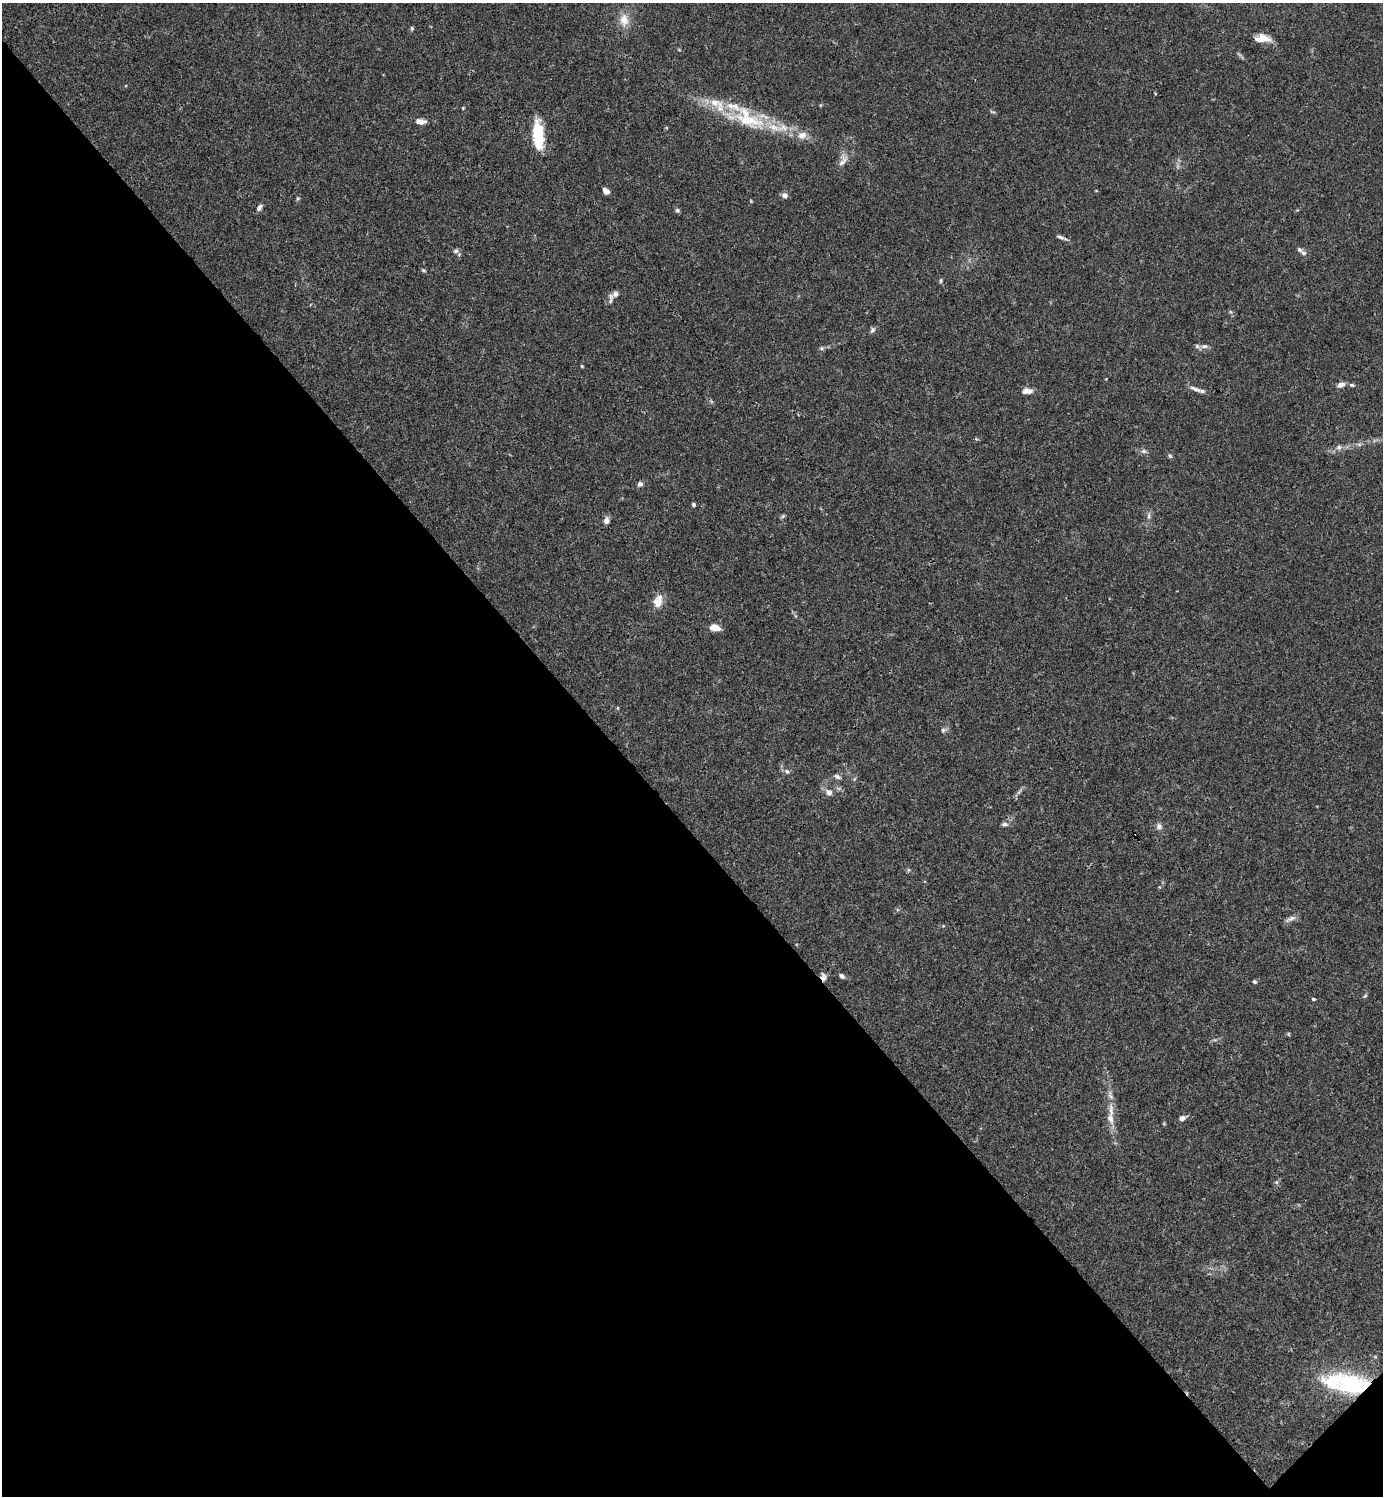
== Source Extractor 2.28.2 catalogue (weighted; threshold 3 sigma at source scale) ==
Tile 14 of 4 x 4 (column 2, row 4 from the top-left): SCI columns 1681-3061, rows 1-1494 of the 5981 x 5982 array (HDU 1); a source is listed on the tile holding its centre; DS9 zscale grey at full resolution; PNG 1385 x 1498 px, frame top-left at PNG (2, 3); no overlay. Shown black and unused: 45% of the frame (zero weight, under 3 of 4 exposures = <1% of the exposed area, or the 3 px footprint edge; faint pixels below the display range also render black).
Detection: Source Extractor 2.28.2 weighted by HDU 2 'WHT'; one run over the whole footprint, this tile lists its part. Background 0.0149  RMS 0.0021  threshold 0.00953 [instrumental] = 3 sigma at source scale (4.5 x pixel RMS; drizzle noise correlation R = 1.50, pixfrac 1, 0.05/0.05 arcsec/px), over >= 5 px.
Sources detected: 69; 1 inside a brighter object's white glare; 1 cosmic-ray / hot-pixel residue — not listed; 9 inside a brighter listed object's ellipse — not listed separately; the other 58 listed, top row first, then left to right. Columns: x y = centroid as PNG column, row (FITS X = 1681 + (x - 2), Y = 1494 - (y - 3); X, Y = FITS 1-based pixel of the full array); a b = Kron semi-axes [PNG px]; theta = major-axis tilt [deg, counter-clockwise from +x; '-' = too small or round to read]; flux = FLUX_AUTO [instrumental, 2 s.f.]
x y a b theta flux
624 20 19 12 -87 2.7
412 28 6 4 -71 0.3
1262 38 16 8 -3 2.8
1155 93 4 3 - 0.16
463 108 4 3 - 0.19
748 120 70 17 -14 15
420 121 12 6 -4 1.5
538 136 30 10 -86 9.4
843 160 19 10 66 1.7
606 191 8 6 -40 1.1
785 195 7 6 - 0.97
298 198 6 3 18 0.25
259 207 9 6 54 0.7
677 210 7 5 -14 0.38
1061 237 15 4 -20 0.68
456 251 7 6 - 0.63
1303 253 8 5 -4 0.52
423 270 7 4 -35 0.29
941 281 6 4 87 0.36
615 294 11 8 30 1.1
872 330 8 6 62 0.52
1204 346 10 6 6 0.85
821 348 6 5 - 0.38
582 366 4 4 - 0.21
1341 385 9 6 16 1.1
1352 385 8 5 -10 0.46
1195 389 17 5 -22 1.1
1027 391 12 6 4 1.5
1359 444 7 4 -18 0.39
1339 447 7 6 - 0.69
1144 451 8 6 13 0.6
1170 456 6 5 - 0.34
640 484 6 6 - 0.67
693 505 5 4 - 0.34
783 516 7 4 45 0.33
1149 516 10 4 85 0.6
606 520 9 6 79 0.92
658 601 18 12 69 2.2
714 627 10 6 -12 2.5
618 708 5 3 - 0.18
943 730 6 6 - 0.47
787 771 9 6 -39 0.69
837 777 8 6 -28 0.66
829 792 9 7 -47 1.1
1019 792 12 3 49 0.53
1005 824 8 6 -5 0.59
1159 826 9 8 - 0.79
1291 919 16 5 25 0.88
842 976 7 5 -38 0.54
823 977 11 6 -84 0.89
1255 982 5 5 - 0.36
1365 996 5 4 - 0.28
1313 999 4 4 - 0.37
1288 1034 6 4 -88 0.21
1111 1110 26 7 -88 2.6
1182 1118 6 5 - 1.1
1276 1182 6 4 -44 0.29
1357 1386 45 25 -31 18
Overlapping masked pixels (flux is a lower limit): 2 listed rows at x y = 823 977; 1357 1386